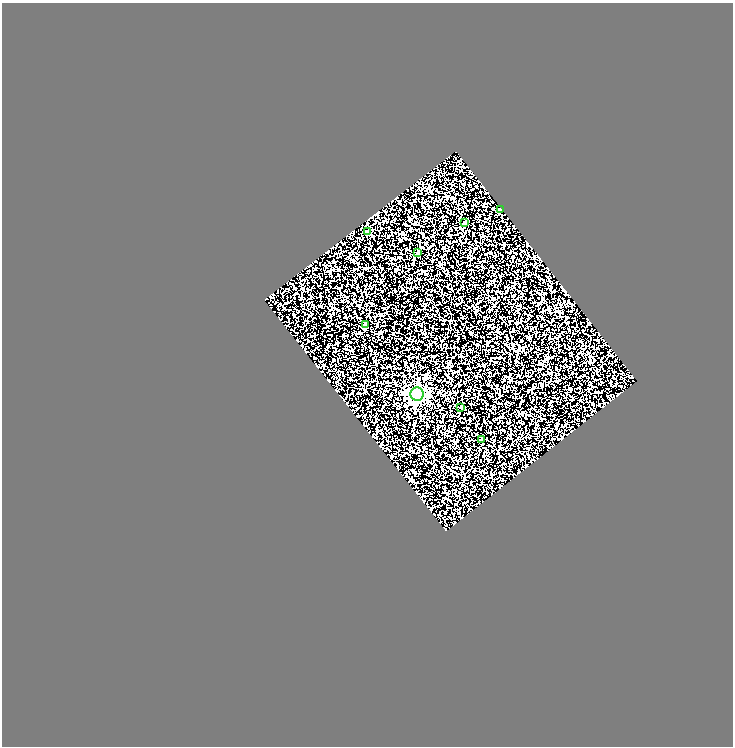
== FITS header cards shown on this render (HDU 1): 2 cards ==
NAXIS1  =                  731
NAXIS2  =                  744

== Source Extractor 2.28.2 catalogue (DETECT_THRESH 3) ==
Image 731 x 744 px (HDU 1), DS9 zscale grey, 1 PNG px = 1 image px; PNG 735 x 748 px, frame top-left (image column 1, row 744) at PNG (2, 3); each listed source drawn as its Kron ellipse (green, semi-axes under 4 px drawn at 4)
Background 0.658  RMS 0.54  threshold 1.63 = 3 sigma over >= 5 px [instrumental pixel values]
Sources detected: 8; all 8 listed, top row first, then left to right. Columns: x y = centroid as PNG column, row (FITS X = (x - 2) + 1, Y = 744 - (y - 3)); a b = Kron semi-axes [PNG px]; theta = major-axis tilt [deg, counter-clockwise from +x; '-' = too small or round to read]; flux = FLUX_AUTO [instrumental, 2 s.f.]
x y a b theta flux
500 209 3 3 - 81
465 223 3 3 - 38
368 231 4 4 - 270
417 253 3 3 - 81
365 325 3 3 - 39
417 394 6 6 - 8100
461 407 3 3 - 39
482 440 3 3 - 98